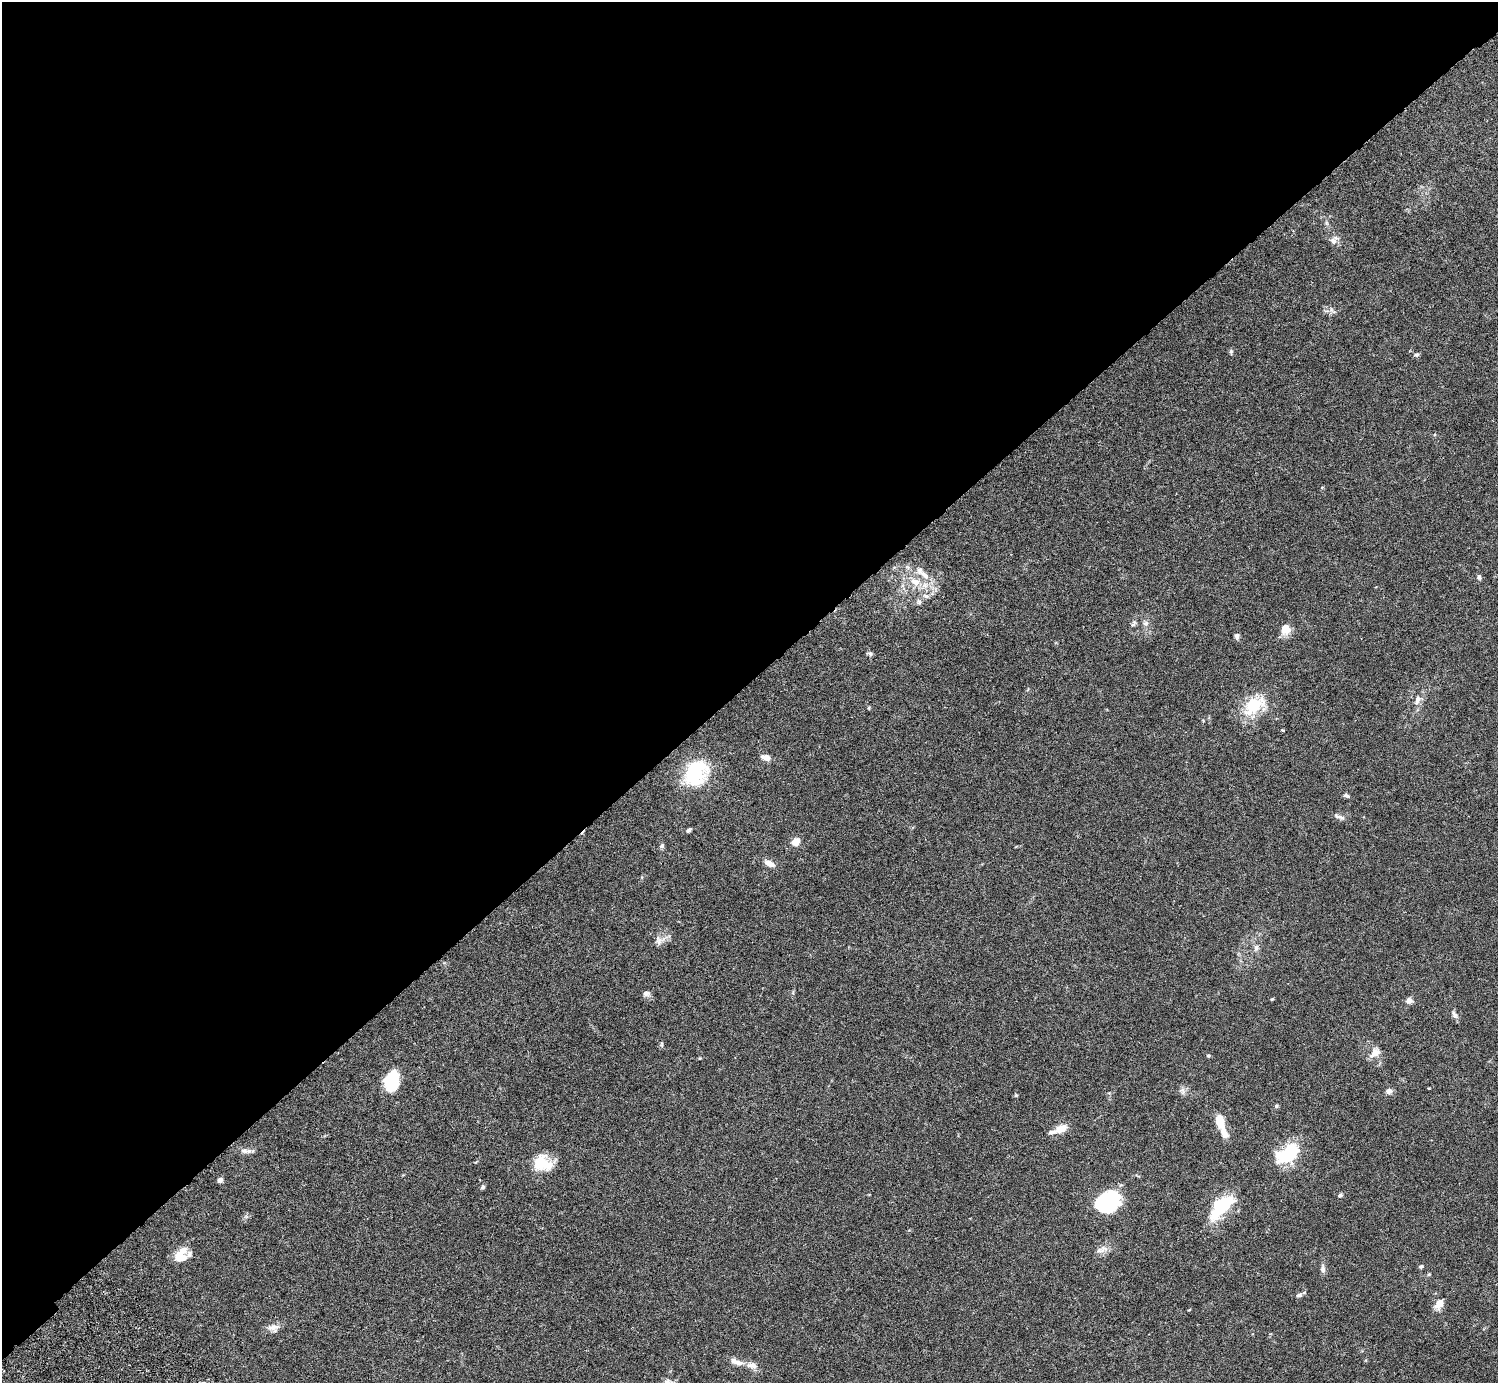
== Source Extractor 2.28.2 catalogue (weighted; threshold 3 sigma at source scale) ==
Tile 2 of 4 x 4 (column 2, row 1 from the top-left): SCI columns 1541-3036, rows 4349-5729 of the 6074 x 6074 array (HDU 1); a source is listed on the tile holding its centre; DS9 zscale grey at full resolution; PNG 1500 x 1385 px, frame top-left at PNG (2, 2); no overlay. Shown black and unused: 49% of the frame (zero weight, under 3 of 6 exposures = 3% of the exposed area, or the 3 px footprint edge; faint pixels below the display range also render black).
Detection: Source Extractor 2.28.2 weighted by HDU 2 'WHT'; one run over the whole footprint, this tile lists its part. Background 0.0222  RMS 0.0021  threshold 0.00877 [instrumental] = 3 sigma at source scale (4.09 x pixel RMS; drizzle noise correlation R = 1.36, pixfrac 0.8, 0.05/0.05 arcsec/px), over >= 5 px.
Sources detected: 69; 1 inside a brighter object's white glare — not listed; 4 inside a brighter listed object's ellipse — not listed separately; the other 64 listed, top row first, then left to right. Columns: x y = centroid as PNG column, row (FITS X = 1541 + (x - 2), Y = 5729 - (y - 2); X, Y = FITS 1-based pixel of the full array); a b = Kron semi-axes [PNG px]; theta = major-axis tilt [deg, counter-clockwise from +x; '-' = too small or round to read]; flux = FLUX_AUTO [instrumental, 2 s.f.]
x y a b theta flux
1327 223 6 4 -70 0.33
1333 241 11 9 31 0.92
1332 310 12 4 -49 0.47
1231 352 7 4 -90 0.3
1416 355 7 5 28 0.41
925 575 18 8 -43 2
1479 577 7 5 -75 0.46
915 582 15 10 -29 2.6
926 596 10 5 -17 0.6
919 602 8 6 -64 0.45
1133 623 10 5 57 0.48
1146 623 9 6 27 0.52
1285 629 12 10 -86 2.2
1237 636 6 5 - 0.6
870 654 7 5 -67 0.39
1417 700 15 7 68 1.1
1254 705 34 20 37 7
1283 730 3 3 - 0.32
766 757 10 6 -17 1.3
695 772 24 19 66 15
1346 796 8 5 -19 0.42
1340 817 17 5 -22 0.69
689 830 6 4 43 0.39
796 841 5 4 - 5.6
662 846 6 6 - 0.36
769 863 15 8 -31 1.2
659 940 13 8 -83 0.93
1256 948 9 6 90 0.62
646 993 8 7 - 0.68
1272 999 4 3 - 0.18
1409 1001 6 6 - 1
1454 1014 12 5 -59 0.61
662 1044 6 4 71 0.25
1375 1053 12 8 48 1.7
1208 1055 5 4 - 0.24
700 1058 4 3 - 0.17
392 1081 21 15 76 7.1
1182 1090 9 6 -67 0.63
1389 1091 8 7 - 0.74
1016 1095 5 4 - 0.21
1276 1106 6 4 22 0.28
1220 1121 12 7 -77 3.7
1061 1129 11 7 22 2.7
1224 1133 16 8 -63 1.5
246 1151 18 6 -3 0.93
1288 1153 23 13 33 12
543 1164 22 16 8 5.2
220 1180 5 5 - 0.76
482 1187 5 5 - 0.4
1340 1195 6 4 22 0.29
1106 1202 23 18 27 16
1222 1206 26 11 46 13
1100 1250 12 8 -1 1
181 1257 16 14 -16 2.8
1421 1266 6 5 - 0.3
1323 1269 10 6 -89 0.71
1429 1274 5 3 - 0.2
1299 1295 9 5 9 0.47
1439 1303 10 7 57 2.2
1189 1310 4 3 - 0.13
273 1327 16 9 6 1.3
734 1361 11 7 -18 0.99
752 1365 14 8 -10 1.2
668 1382 11 6 -22 0.63
Isophote crosses this tile's border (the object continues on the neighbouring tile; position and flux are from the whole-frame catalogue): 1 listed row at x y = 668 1382